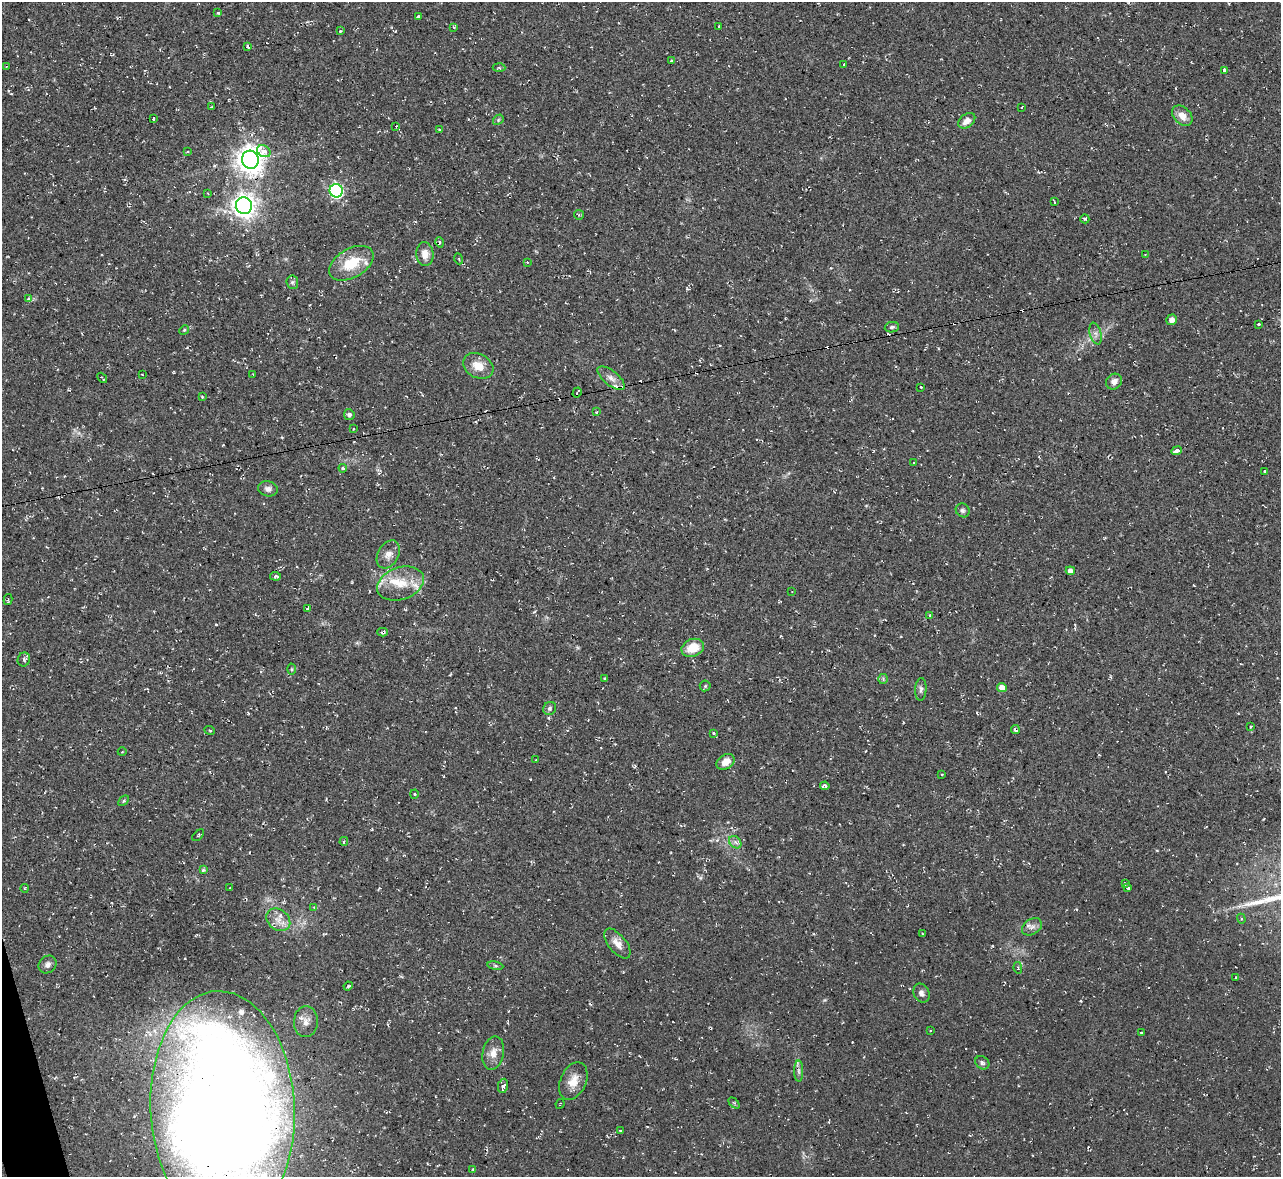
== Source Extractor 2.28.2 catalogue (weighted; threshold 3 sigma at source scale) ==
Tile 7 of 4 x 4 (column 3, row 2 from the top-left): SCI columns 2559-3837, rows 2490-3664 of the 5116 x 5098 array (HDU 1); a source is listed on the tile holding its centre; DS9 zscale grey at full resolution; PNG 1283 x 1179 px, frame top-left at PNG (2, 2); each listed source drawn as its Kron ellipse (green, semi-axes under 4 px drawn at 4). Shown black and unused: <1% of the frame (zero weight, under 2 of 3 exposures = <1% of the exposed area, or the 3 px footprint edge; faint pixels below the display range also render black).
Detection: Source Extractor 2.28.2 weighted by HDU 2 'WHT'; one run over the whole footprint, this tile lists its part. Background 0.0913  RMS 0.01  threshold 0.0458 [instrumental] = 3 sigma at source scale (4.5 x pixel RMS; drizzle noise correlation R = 1.50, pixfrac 1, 0.05/0.05 arcsec/px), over >= 5 px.
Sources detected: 139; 13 cosmic-ray / hot-pixel residue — neither listed nor drawn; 5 inside a brighter listed object's ellipse — not listed separately; the other 121 listed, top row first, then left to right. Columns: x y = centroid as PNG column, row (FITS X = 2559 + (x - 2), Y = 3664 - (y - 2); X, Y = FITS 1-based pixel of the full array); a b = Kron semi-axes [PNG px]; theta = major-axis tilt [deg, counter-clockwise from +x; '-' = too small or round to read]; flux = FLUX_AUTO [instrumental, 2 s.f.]
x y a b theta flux
218 13 3 3 - 1.5
418 17 3 3 - 2.7
719 26 3 2 - 1
454 27 4 3 - 0.87
340 31 3 2 - 1.8
248 47 3 3 - 12
672 60 3 3 - 1.1
844 64 3 3 - 0.84
6 66 4 2 - 1
499 68 6 4 -3 1.3
1225 71 4 3 - 9.1
211 107 3 2 - 0.95
1022 107 4 2 - 0.73
1182 116 12 8 -45 9.5
153 118 3 3 - 4.2
498 120 6 4 48 1.3
967 121 9 6 39 6.9
396 126 3 2 - 0.75
439 130 3 3 - 0.96
264 151 7 5 -34 14
187 152 4 2 - 0.91
250 160 9 8 - 1200
336 191 7 6 - 180
208 193 3 2 - 0.66
1054 202 4 2 - 0.83
244 206 8 8 - 820
579 215 5 4 - 1.4
1085 219 4 2 - 1.6
440 242 5 4 - 1.9
425 254 12 8 -85 8.8
1145 254 3 2 - 0.59
459 259 5 3 - 0.95
527 262 4 3 - 0.67
351 263 24 14 30 32
292 282 7 6 - 2.1
28 299 4 3 - 2.9
1172 320 5 5 - 4.9
1258 324 3 3 - 2.2
892 327 7 5 10 2.3
184 330 5 4 - 1.1
1095 334 11 5 -75 4
478 366 16 12 -28 15
142 374 3 2 - 0.56
253 374 2 2 - 0.58
102 378 6 2 -49 1.4
611 378 16 7 -39 6.5
1114 382 8 7 - 5.6
921 387 3 2 - 0.9
577 392 5 2 - 1.8
202 397 3 3 - 0.95
596 412 3 2 - 0.66
349 415 5 5 - 3.2
353 429 3 2 - 0.65
1176 451 5 3 - 6.6
914 463 3 2 - 0.9
343 468 4 3 - 1.4
1265 471 3 3 - 1.4
268 489 10 7 -12 4.4
963 510 7 6 - 2.6
388 554 15 10 60 7.6
1070 571 4 4 - 6
276 576 5 3 - 2.2
400 584 24 16 20 25
792 592 2 2 - 0.54
8 600 6 3 76 1
307 609 3 3 - 1.7
930 616 4 3 - 1.6
383 632 5 3 - 3
693 648 11 8 21 19
24 659 7 6 - 2.5
292 669 5 3 - 1
605 678 3 3 - 2.2
883 679 5 5 - 1.4
705 686 5 5 - 1.5
1002 688 5 4 - 8
921 689 11 5 86 3.1
550 708 7 6 - 2.4
1250 727 3 2 - 0.98
1015 730 4 3 - 3.1
210 731 5 3 - 0.89
713 733 3 3 - 1.1
122 752 4 3 - 0.79
536 760 3 3 - 0.65
726 762 10 7 34 9.4
942 775 3 3 - 1.1
825 786 4 3 - 2.6
414 794 4 4 - 1.1
124 801 6 4 45 1.5
198 835 7 2 45 1
344 841 4 3 - 1.7
735 842 7 5 -45 2.9
203 870 3 3 - 1.6
1125 884 3 2 - 1.2
24 888 4 3 - 0.92
230 888 2 2 - 0.57
1128 888 4 3 - 2.1
314 908 4 2 - 0.89
1241 919 5 4 - 1.3
278 920 13 10 -38 9.7
1032 927 11 7 32 5
922 933 3 2 - 0.63
617 943 18 9 -51 9.3
48 964 9 8 - 4.2
495 966 8 4 -9 1.7
1018 968 6 4 -81 1.3
1236 977 3 2 - 0.78
348 986 5 3 - 1.2
921 993 10 8 -65 4
306 1022 15 12 86 8.4
930 1030 2 2 - 0.92
1141 1033 3 2 - 0.84
493 1053 17 10 77 9.5
982 1063 7 6 - 2.5
799 1071 10 4 -90 3.1
573 1081 20 13 66 14
503 1086 7 5 78 4.7
734 1103 6 4 -45 1.3
560 1104 5 2 - 0.77
222 1109 117 72 -87 2500
621 1131 3 3 - 4.2
473 1169 3 3 - 0.88
Overlapping masked pixels (flux is a lower limit): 2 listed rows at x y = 383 632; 1015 730
Isophote crosses this tile's border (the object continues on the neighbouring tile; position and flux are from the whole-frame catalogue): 1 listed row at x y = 222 1109